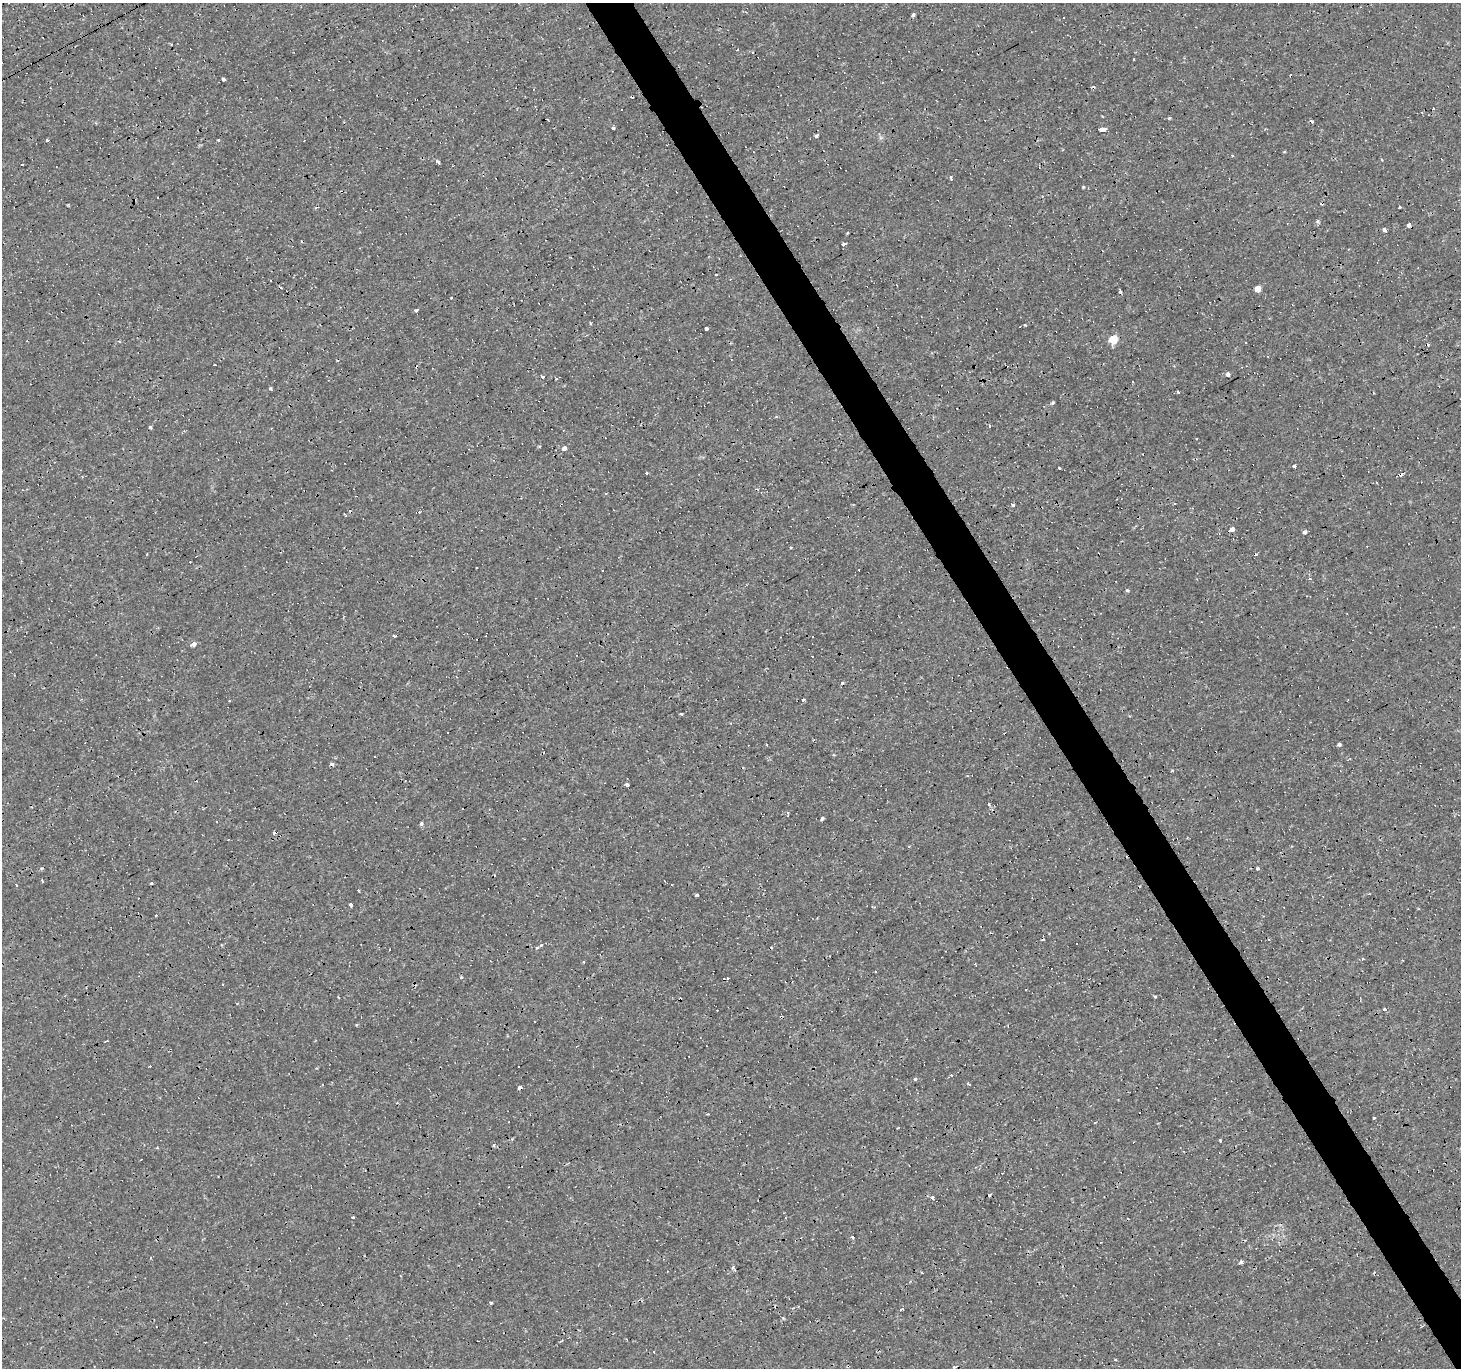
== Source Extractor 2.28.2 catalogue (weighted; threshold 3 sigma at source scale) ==
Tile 6 of 4 x 4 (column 2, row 2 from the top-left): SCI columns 1460-2918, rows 2837-4202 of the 5836 x 5734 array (HDU 1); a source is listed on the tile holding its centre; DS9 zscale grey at full resolution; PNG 1463 x 1370 px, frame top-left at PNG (2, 3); no overlay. Shown black and unused: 4% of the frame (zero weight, under 3 of 4 exposures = <1% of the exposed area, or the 3 px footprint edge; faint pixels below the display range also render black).
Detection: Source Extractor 2.28.2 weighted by HDU 2 'WHT'; one run over the whole footprint, this tile lists its part. Background 0.00119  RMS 9.0e-04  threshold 0.00407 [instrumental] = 3 sigma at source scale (4.5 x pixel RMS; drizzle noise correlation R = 1.50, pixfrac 1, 0.0396/0.0396 arcsec/px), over >= 5 px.
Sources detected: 140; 55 cosmic-ray / hot-pixel residue — not listed; the other 85 listed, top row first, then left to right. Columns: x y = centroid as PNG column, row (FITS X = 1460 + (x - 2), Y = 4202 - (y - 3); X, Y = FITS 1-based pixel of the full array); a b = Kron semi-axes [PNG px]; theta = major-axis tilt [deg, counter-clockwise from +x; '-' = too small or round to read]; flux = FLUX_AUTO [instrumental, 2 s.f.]
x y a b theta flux
913 15 3 3 - 2.6
1064 18 3 3 - 1
172 44 3 2 - 0.065
738 49 3 3 - 0.33
223 79 4 3 - 0.22
1434 108 3 3 - 0.14
613 128 3 3 - 0.54
1103 129 6 3 20 2.2
816 136 4 3 - 0.52
47 141 3 3 - 0.22
438 162 4 3 - 0.9
951 178 5 3 - 0.17
1083 187 3 3 - 0.11
1400 207 3 3 - 0.27
1318 221 4 4 - 0.26
1409 225 4 3 - 0.62
1384 229 3 3 - 2.3
847 233 4 3 - 0.082
844 244 4 3 - 0.39
1258 289 5 5 - 0.85
1120 291 4 3 - 0.2
451 298 3 3 - 0.19
416 310 3 3 - 0.33
1025 325 3 3 - 0.13
707 328 3 3 - 0.42
1113 339 6 5 - 2.7
1228 375 4 3 - 1
542 377 3 3 - 0.96
270 388 3 3 - 0.25
1178 392 3 3 - 0.31
1053 403 4 4 - 0.15
990 426 3 3 - 0.16
150 427 3 3 - 0.29
564 448 6 5 - 0.27
1294 466 3 3 - 0.43
1059 468 3 3 - 0.49
646 474 3 3 - 2
1401 474 4 3 - 1.3
1013 504 3 3 - 0.99
1232 529 4 3 - 2.8
1304 532 4 3 - 0.34
1310 578 4 3 - 0.11
1127 590 3 3 - 0.26
394 635 5 2 - 0.1
193 644 3 3 - 6.9
802 700 3 3 - 2.1
681 714 4 3 - 0.089
447 732 3 2 - 0.11
1339 744 3 3 - 2.7
1172 771 5 3 - 0.093
627 785 3 3 - 0.98
988 804 3 3 - 0.21
462 808 3 2 - 0.13
787 813 4 3 - 0.18
822 818 4 3 - 0.45
421 823 4 4 - 0.15
1257 868 4 4 - 0.16
42 881 4 2 - 0.088
151 883 3 3 - 0.095
17 885 3 3 - 0.089
358 890 3 3 - 0.82
697 895 3 3 - 0.34
351 905 4 3 - 0.5
537 948 4 3 - 0.11
461 977 3 3 - 0.4
1026 990 3 3 - 0.36
1155 997 5 3 - 0.1
1384 1009 3 3 - 1.2
781 1017 4 3 - 0.11
105 1042 3 3 - 0.12
951 1075 4 3 - 0.087
916 1079 3 3 - 0.76
1374 1118 3 3 - 0.13
1220 1140 3 3 - 0.13
494 1145 5 3 - 0.13
933 1197 3 3 - 2.4
353 1217 3 3 - 0.14
852 1238 3 3 - 1.7
151 1258 3 2 - 0.18
1241 1262 5 3 - 0.5
733 1268 3 3 - 0.97
491 1302 3 3 - 0.35
902 1309 3 3 - 1.2
1116 1360 3 3 - 0.13
954 1367 6 4 -75 0.13
Overlapping masked pixels (flux is a lower limit): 2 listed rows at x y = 1401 474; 781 1017
Isophote crosses this tile's border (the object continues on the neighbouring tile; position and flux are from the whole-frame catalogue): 1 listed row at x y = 954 1367